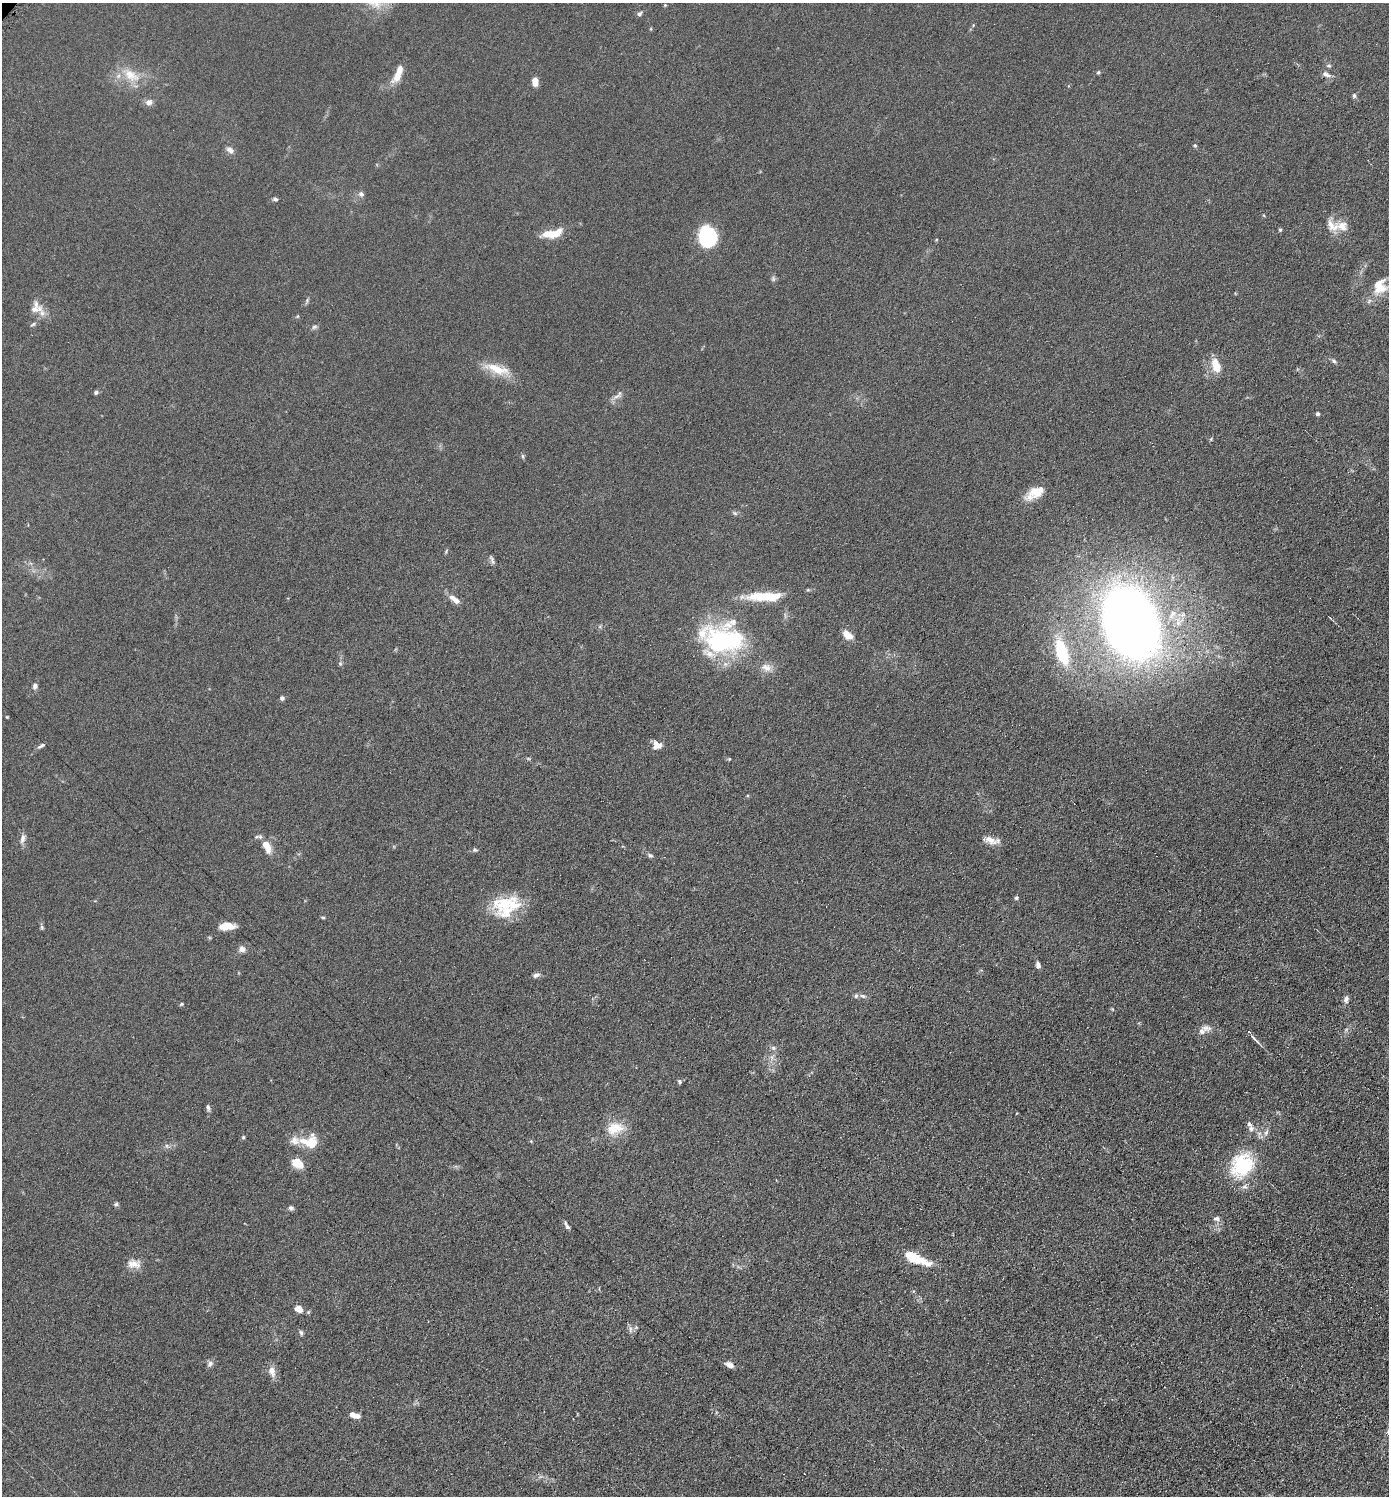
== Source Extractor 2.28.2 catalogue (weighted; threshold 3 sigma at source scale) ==
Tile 6 of 4 x 4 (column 2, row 2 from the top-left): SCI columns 1539-2925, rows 2997-4490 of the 5993 x 5990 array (HDU 1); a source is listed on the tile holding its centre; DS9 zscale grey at full resolution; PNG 1391 x 1498 px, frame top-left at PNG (2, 3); no overlay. Shown black and unused: <1% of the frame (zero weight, under 4 of 8 exposures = <1% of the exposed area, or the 3 px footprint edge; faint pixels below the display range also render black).
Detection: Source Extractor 2.28.2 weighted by HDU 2 'WHT'; one run over the whole footprint, this tile lists its part. Background 0.0898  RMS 0.0077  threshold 0.0314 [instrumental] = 3 sigma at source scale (4.09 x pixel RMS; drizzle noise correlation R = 1.36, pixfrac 0.8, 0.05/0.05 arcsec/px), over >= 5 px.
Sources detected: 111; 14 inside a brighter listed object's ellipse — not listed separately; the other 97 listed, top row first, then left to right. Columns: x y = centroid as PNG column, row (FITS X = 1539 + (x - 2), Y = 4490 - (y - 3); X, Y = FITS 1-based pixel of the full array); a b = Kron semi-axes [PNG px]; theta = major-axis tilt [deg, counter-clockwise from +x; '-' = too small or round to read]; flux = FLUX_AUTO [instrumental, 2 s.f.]
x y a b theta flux
665 5 4 4 - 0.6
640 14 6 5 - 1.6
1329 66 7 4 -5 1.2
1098 72 5 4 - 0.89
398 74 26 8 66 8.9
1326 74 13 6 -26 3.1
131 75 26 15 -33 15
535 81 9 6 -82 5.4
1354 96 6 5 - 1.4
149 102 9 7 19 3.6
1195 145 4 4 - 0.83
230 150 11 7 -26 3.1
361 194 8 7 - 2.2
275 199 7 4 -8 1.4
1332 226 20 13 -44 8.9
1280 230 5 4 - 0.9
550 234 16 8 0 14
707 237 20 16 -82 48
773 279 8 5 -71 1.5
1380 286 22 18 74 15
307 300 7 4 -90 1.2
35 309 22 8 12 5.2
298 316 5 3 - 0.7
33 324 8 4 31 1.3
314 327 8 5 19 1.6
1334 361 8 5 -28 1.5
1216 366 17 9 -70 11
497 369 37 11 -17 16
96 392 6 5 - 1.3
616 396 17 4 18 2.9
1318 414 5 4 - 1.5
1211 439 5 4 - 0.76
522 456 6 4 -88 1.1
1035 493 26 12 30 13
735 513 7 5 -31 1.3
446 551 7 3 55 0.86
492 560 14 4 -63 1.8
808 590 5 3 - 0.81
765 596 40 10 1 28
455 600 16 6 -37 5.8
1172 614 16 7 59 5.9
1131 623 45 31 -69 950
847 635 13 8 -34 6.7
724 640 44 25 -1 97
1062 652 23 10 -73 43
340 663 6 4 -45 1.1
766 667 14 11 -22 5.9
35 686 7 5 76 2.5
282 698 5 5 - 1.7
7 717 4 3 - 0.57
656 745 11 10 - 6
41 746 10 4 30 1.8
729 759 5 4 - 0.71
22 839 12 6 76 3.5
991 840 22 8 -17 6.2
267 846 17 9 -66 8.7
475 850 6 5 - 1.3
650 855 7 6 - 1.5
1016 898 5 4 - 1.3
504 904 42 20 10 30
323 917 5 3 - 0.8
226 926 17 7 3 9.1
42 927 6 5 - 1
242 949 8 7 - 3.2
1038 965 8 5 -74 2.6
536 975 9 6 15 2.3
863 996 9 5 -26 1.7
1346 999 9 6 78 2.6
181 1004 5 4 - 0.83
1206 1028 14 8 -12 4.2
1254 1038 17 4 -45 2.9
773 1048 7 6 - 1.7
679 1081 6 5 - 1.4
208 1107 9 5 -79 1.7
617 1127 24 14 -24 14
1251 1129 8 7 - 2.9
1266 1132 10 5 65 2.4
243 1137 5 4 - 0.86
531 1141 5 4 - 0.76
310 1142 21 16 -8 17
167 1146 6 4 -71 1.2
297 1163 11 8 -27 13
1242 1165 26 22 52 48
116 1204 6 5 - 1.3
291 1208 7 6 - 1.8
1216 1219 9 6 -6 2.5
567 1227 8 5 -46 1.9
912 1257 19 9 -28 21
134 1264 18 11 -10 6.7
298 1309 7 6 - 7.4
630 1329 9 4 78 1.7
301 1333 8 4 -73 1.4
210 1364 8 7 - 2.5
729 1365 10 6 -25 4.3
272 1371 16 9 -78 5.2
354 1415 12 5 -17 5.4
804 1474 3 2 - 0.68